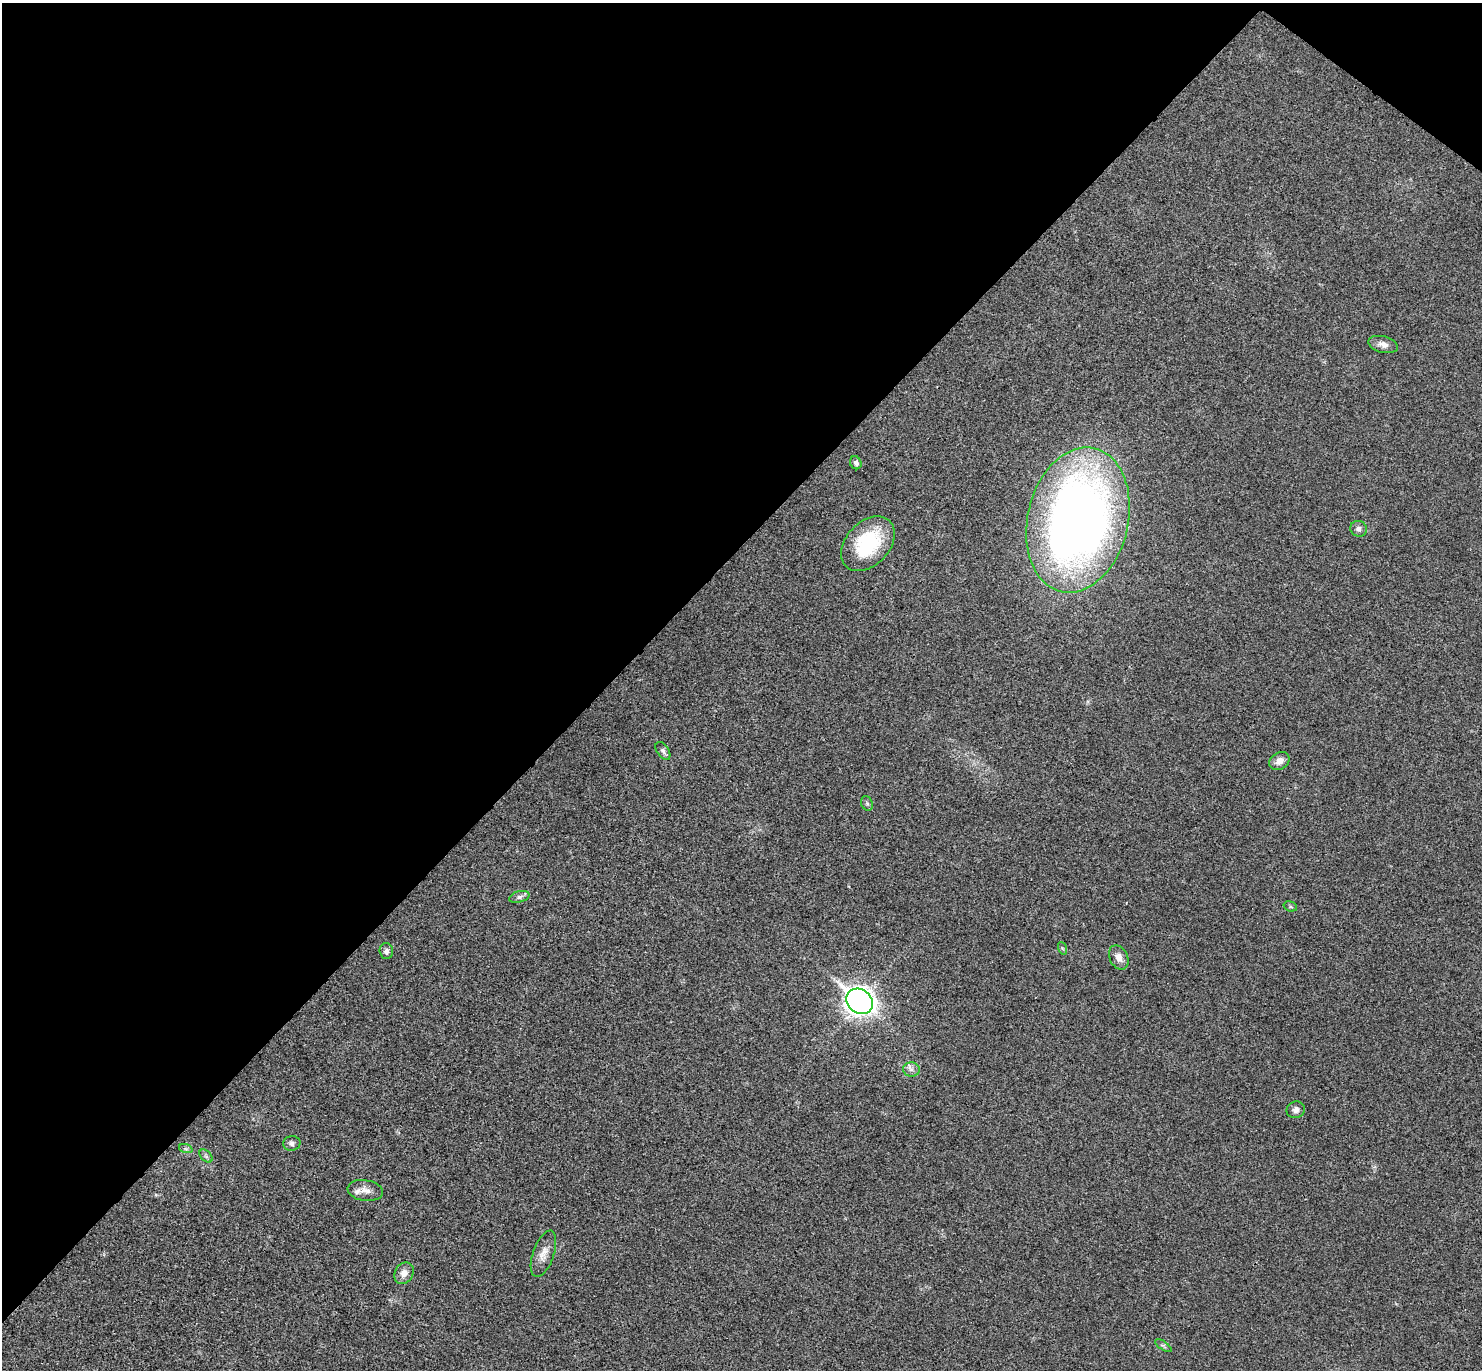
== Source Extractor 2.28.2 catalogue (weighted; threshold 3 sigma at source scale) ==
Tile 2 of 4 x 4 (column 2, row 1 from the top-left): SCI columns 1520-2999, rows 4303-5670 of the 6002 x 6011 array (HDU 1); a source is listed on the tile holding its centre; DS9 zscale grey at full resolution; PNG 1484 x 1372 px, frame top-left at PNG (2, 3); each listed source drawn as its Kron ellipse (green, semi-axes under 4 px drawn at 4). Shown black and unused: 42% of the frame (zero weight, under 3 of 4 exposures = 6% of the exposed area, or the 3 px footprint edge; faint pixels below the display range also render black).
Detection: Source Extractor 2.28.2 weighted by HDU 2 'WHT'; one run over the whole footprint, this tile lists its part. Background 0.0203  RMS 0.0058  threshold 0.026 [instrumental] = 3 sigma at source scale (4.5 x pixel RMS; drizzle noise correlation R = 1.50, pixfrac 1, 0.05/0.05 arcsec/px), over >= 5 px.
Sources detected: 24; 1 inside a brighter listed object's ellipse — not listed separately; the other 23 listed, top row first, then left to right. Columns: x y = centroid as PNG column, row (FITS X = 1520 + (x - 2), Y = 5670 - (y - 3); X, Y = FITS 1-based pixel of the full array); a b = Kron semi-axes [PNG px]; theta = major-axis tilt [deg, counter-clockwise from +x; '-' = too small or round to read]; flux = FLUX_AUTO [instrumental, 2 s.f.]
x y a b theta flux
1383 344 15 8 -14 3.6
856 463 6 5 - 1.6
1078 520 74 50 77 510
1358 529 8 8 - 2.3
868 544 31 22 47 36
663 751 10 6 -57 1.7
1279 761 11 8 32 4.4
867 803 7 5 -68 1.1
519 897 10 5 16 1.9
1290 906 7 5 -18 0.86
1062 948 6 4 -71 0.82
386 951 8 7 - 2.5
1119 957 13 9 -63 4.1
859 1001 14 11 -37 470
911 1069 8 7 - 2.3
1296 1110 9 8 - 2.6
292 1143 8 7 - 1.9
186 1149 7 4 -18 1.1
206 1156 8 4 -45 1.3
365 1190 18 10 -8 4.6
543 1254 24 10 71 6.1
404 1273 11 9 58 4.3
1163 1346 9 4 -35 1.2